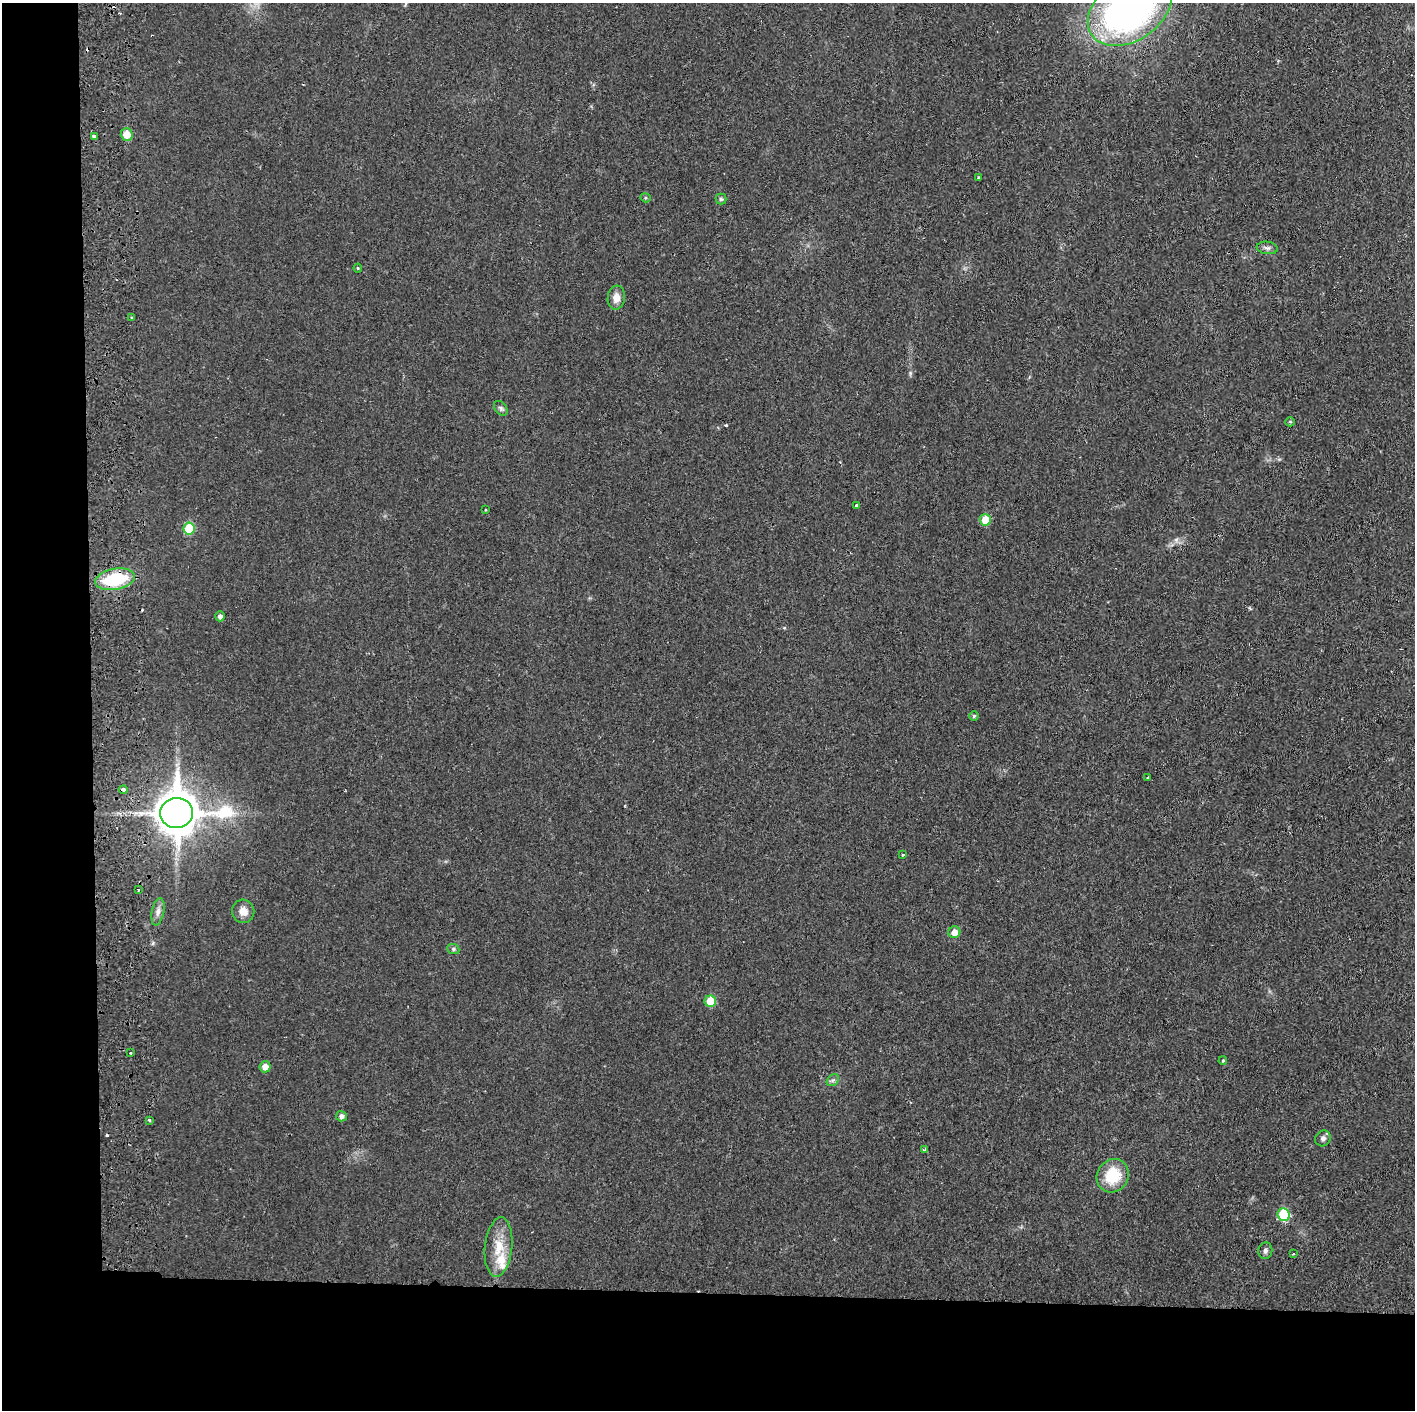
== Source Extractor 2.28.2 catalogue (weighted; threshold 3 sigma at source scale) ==
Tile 7 of 3 x 3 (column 1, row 3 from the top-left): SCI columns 62-1474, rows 7-1414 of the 4364 x 4233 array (HDU 1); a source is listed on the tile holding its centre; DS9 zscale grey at full resolution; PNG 1417 x 1412 px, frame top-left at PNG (2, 3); each listed source drawn as its Kron ellipse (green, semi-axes under 4 px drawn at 4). Shown black and unused: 14% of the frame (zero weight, under 2 of 3 exposures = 3% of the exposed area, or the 3 px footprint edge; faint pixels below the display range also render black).
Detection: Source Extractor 2.28.2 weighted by HDU 2 'WHT'; one run over the whole footprint, this tile lists its part. Background 0.0455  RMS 0.005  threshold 0.0224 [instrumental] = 3 sigma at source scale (4.5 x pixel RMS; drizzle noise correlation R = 1.50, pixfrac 1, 0.05/0.05 arcsec/px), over >= 5 px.
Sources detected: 50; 1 too faint to see at this stretch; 5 cosmic-ray / hot-pixel residue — neither listed nor drawn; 2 inside a brighter listed object's ellipse — not listed separately; the other 42 listed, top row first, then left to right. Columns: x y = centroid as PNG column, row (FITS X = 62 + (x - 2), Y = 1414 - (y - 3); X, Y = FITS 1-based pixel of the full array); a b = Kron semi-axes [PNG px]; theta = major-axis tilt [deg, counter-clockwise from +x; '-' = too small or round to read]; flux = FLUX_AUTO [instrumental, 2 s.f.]
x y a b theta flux
1130 10 46 31 33 210
127 134 6 6 - 7.3
94 136 4 3 - 3.1
979 178 3 3 - 0.97
645 198 5 4 - 0.72
721 199 5 5 - 0.83
1267 248 10 6 -7 1.7
358 268 4 4 - 0.49
616 298 12 8 83 4.3
132 318 3 3 - 1.2
501 408 8 5 -51 1.2
1290 422 5 4 - 0.56
856 505 3 3 - 1.3
485 510 3 2 - 0.45
985 520 6 5 - 11
189 529 6 5 - 19
115 579 20 10 10 29
220 616 5 4 - 1.7
974 716 4 4 - 0.83
1148 778 3 3 - 0.83
123 790 4 3 - 2.5
176 813 16 15 - 1700
903 855 3 3 - 0.5
138 889 4 2 - 0.46
243 911 12 11 - 4.8
158 912 14 6 79 2.5
954 932 6 6 - 4.2
453 949 6 5 - 0.9
710 1001 6 5 - 14
130 1053 3 2 - 1
1223 1061 4 3 - 0.59
265 1067 5 5 - 4
833 1080 7 5 43 1.2
341 1116 5 5 - 2
149 1120 3 3 - 0.93
1323 1138 8 7 - 1.9
925 1150 4 3 - 0.9
1113 1176 17 15 56 18
1284 1215 6 6 - 24
499 1247 30 13 84 12
1265 1251 8 7 - 1.6
1293 1254 3 2 - 0.41
Overlapping masked pixels (flux is a lower limit): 1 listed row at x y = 123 790
Isophote crosses this tile's border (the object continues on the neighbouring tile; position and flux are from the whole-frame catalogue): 1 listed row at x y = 1130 10